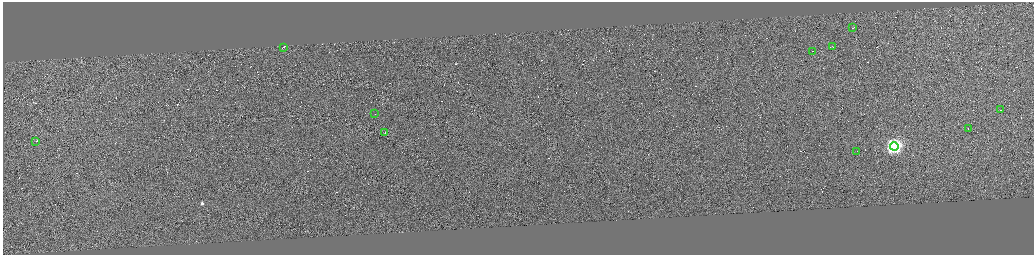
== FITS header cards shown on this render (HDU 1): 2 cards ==
NAXIS1  =                 4125
NAXIS2  =                 1010

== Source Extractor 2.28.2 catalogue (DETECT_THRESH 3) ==
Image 4125 x 1010 px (HDU 1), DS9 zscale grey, zoomed out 1/4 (1 PNG px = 4 x 4 image px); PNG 1036 x 257 px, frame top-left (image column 3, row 1010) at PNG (3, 2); each listed source drawn as its Kron ellipse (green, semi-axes under 4 px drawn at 4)
Background 0.457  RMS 3.9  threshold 11.6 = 3 sigma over >= 5 px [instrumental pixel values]
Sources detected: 360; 349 cannot appear on this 1/4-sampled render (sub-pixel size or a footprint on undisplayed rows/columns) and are neither listed nor drawn; the other 11 listed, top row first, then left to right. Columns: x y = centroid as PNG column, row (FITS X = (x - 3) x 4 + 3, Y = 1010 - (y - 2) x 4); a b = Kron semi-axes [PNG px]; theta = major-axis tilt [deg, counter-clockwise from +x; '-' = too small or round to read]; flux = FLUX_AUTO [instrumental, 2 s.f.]
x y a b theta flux
853 28 2 1 - 14000
283 47 4 1 - 31000
832 47 3 1 - 110000
812 51 2 1 - 7700
1000 110 2 1 - 29000
375 114 2 1 - 8700
968 128 2 1 - 18000
385 132 2 1 - 13000
36 141 2 1 - 10000
894 146 4 4 - 670000
857 151 2 1 - 20000
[349 sub-pixel or undisplayed-footprint detections neither listed nor drawn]